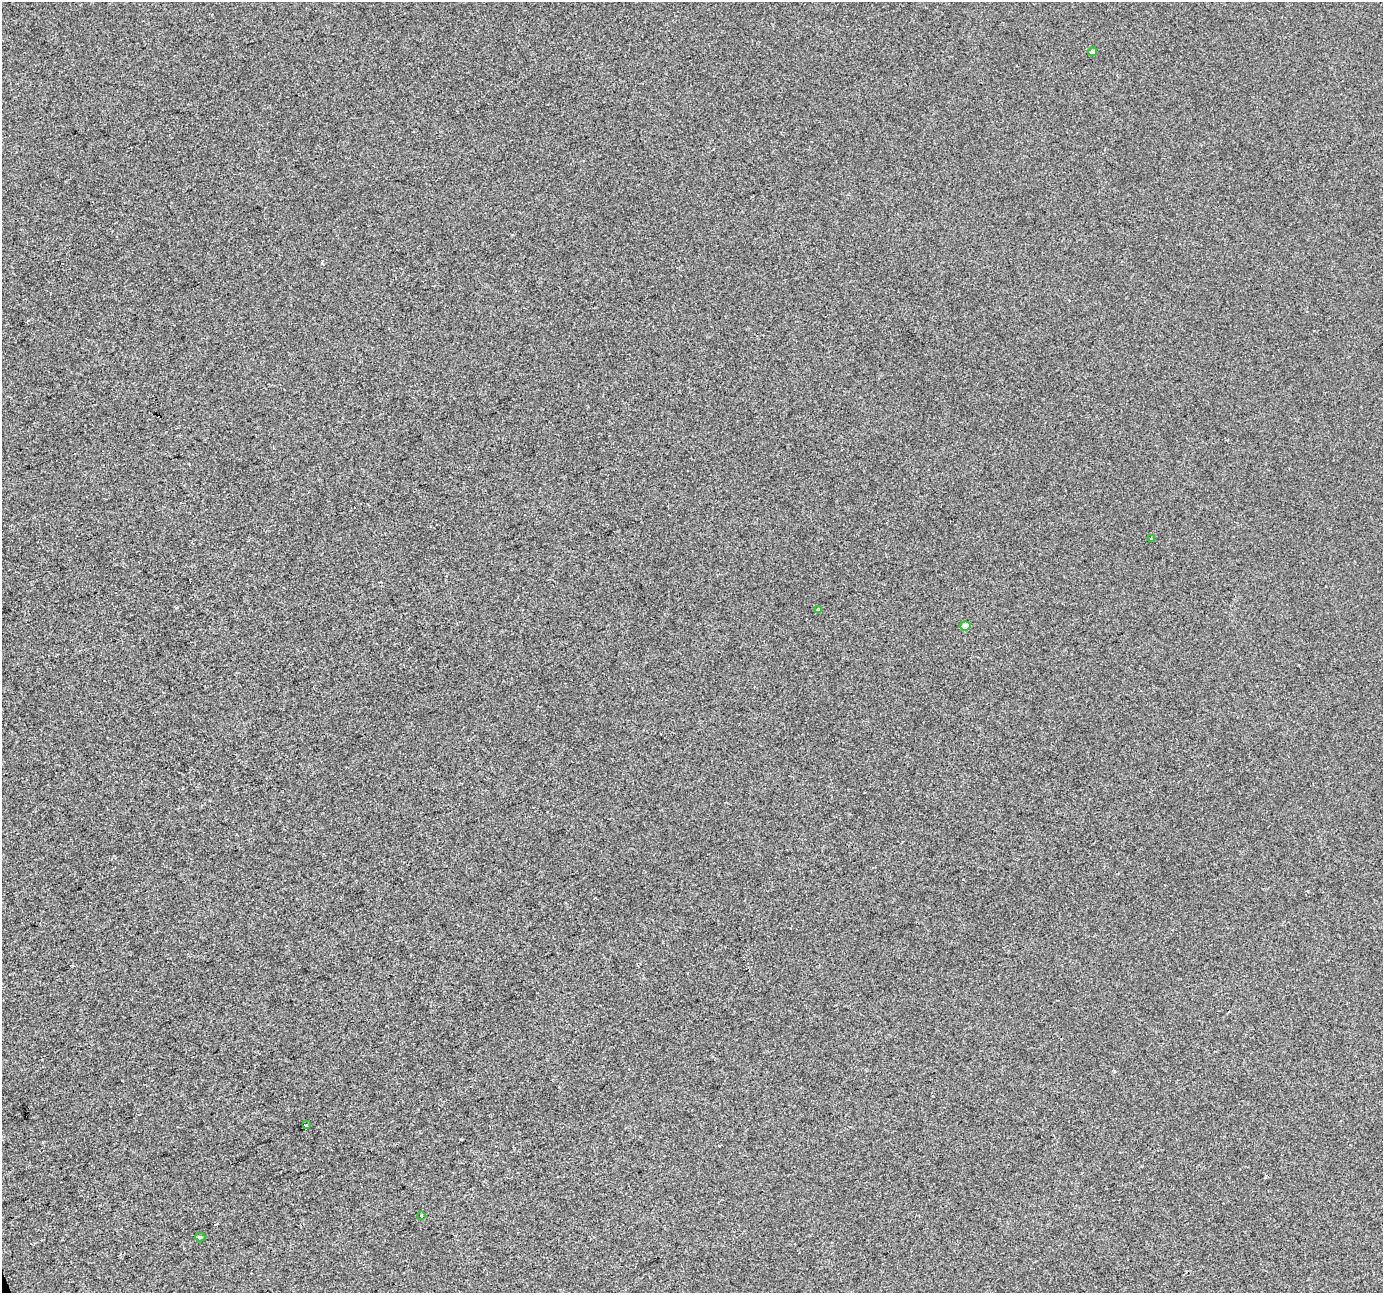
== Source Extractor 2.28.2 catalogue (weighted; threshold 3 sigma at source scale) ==
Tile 7 of 4 x 4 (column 3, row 2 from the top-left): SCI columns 2765-4145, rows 2713-4003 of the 5527 x 5369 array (HDU 1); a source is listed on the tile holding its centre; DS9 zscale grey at full resolution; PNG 1385 x 1295 px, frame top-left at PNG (2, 2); each listed source drawn as its Kron ellipse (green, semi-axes under 4 px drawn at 4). Shown black and unused: <1% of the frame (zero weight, under 2 of 3 exposures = <1% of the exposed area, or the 3 px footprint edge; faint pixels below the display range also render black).
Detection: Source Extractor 2.28.2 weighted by HDU 2 'WHT'; one run over the whole footprint, this tile lists its part. Background 4.48e-04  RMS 0.0058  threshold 0.0261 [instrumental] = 3 sigma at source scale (4.5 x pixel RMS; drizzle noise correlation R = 1.50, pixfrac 1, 0.0396/0.0396 arcsec/px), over >= 5 px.
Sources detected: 8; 1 cosmic-ray / hot-pixel residue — neither listed nor drawn; the other 7 listed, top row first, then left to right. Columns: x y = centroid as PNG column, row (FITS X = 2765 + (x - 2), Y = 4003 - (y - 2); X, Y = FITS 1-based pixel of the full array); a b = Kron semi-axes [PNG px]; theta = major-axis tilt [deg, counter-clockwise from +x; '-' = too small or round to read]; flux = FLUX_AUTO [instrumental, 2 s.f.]
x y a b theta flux
1093 52 4 4 - 2.3
1151 539 3 3 - 0.52
819 610 4 3 - 2.1
965 626 5 4 - 5.4
306 1125 3 3 - 0.51
421 1216 3 3 - 2
200 1237 5 4 - 0.76